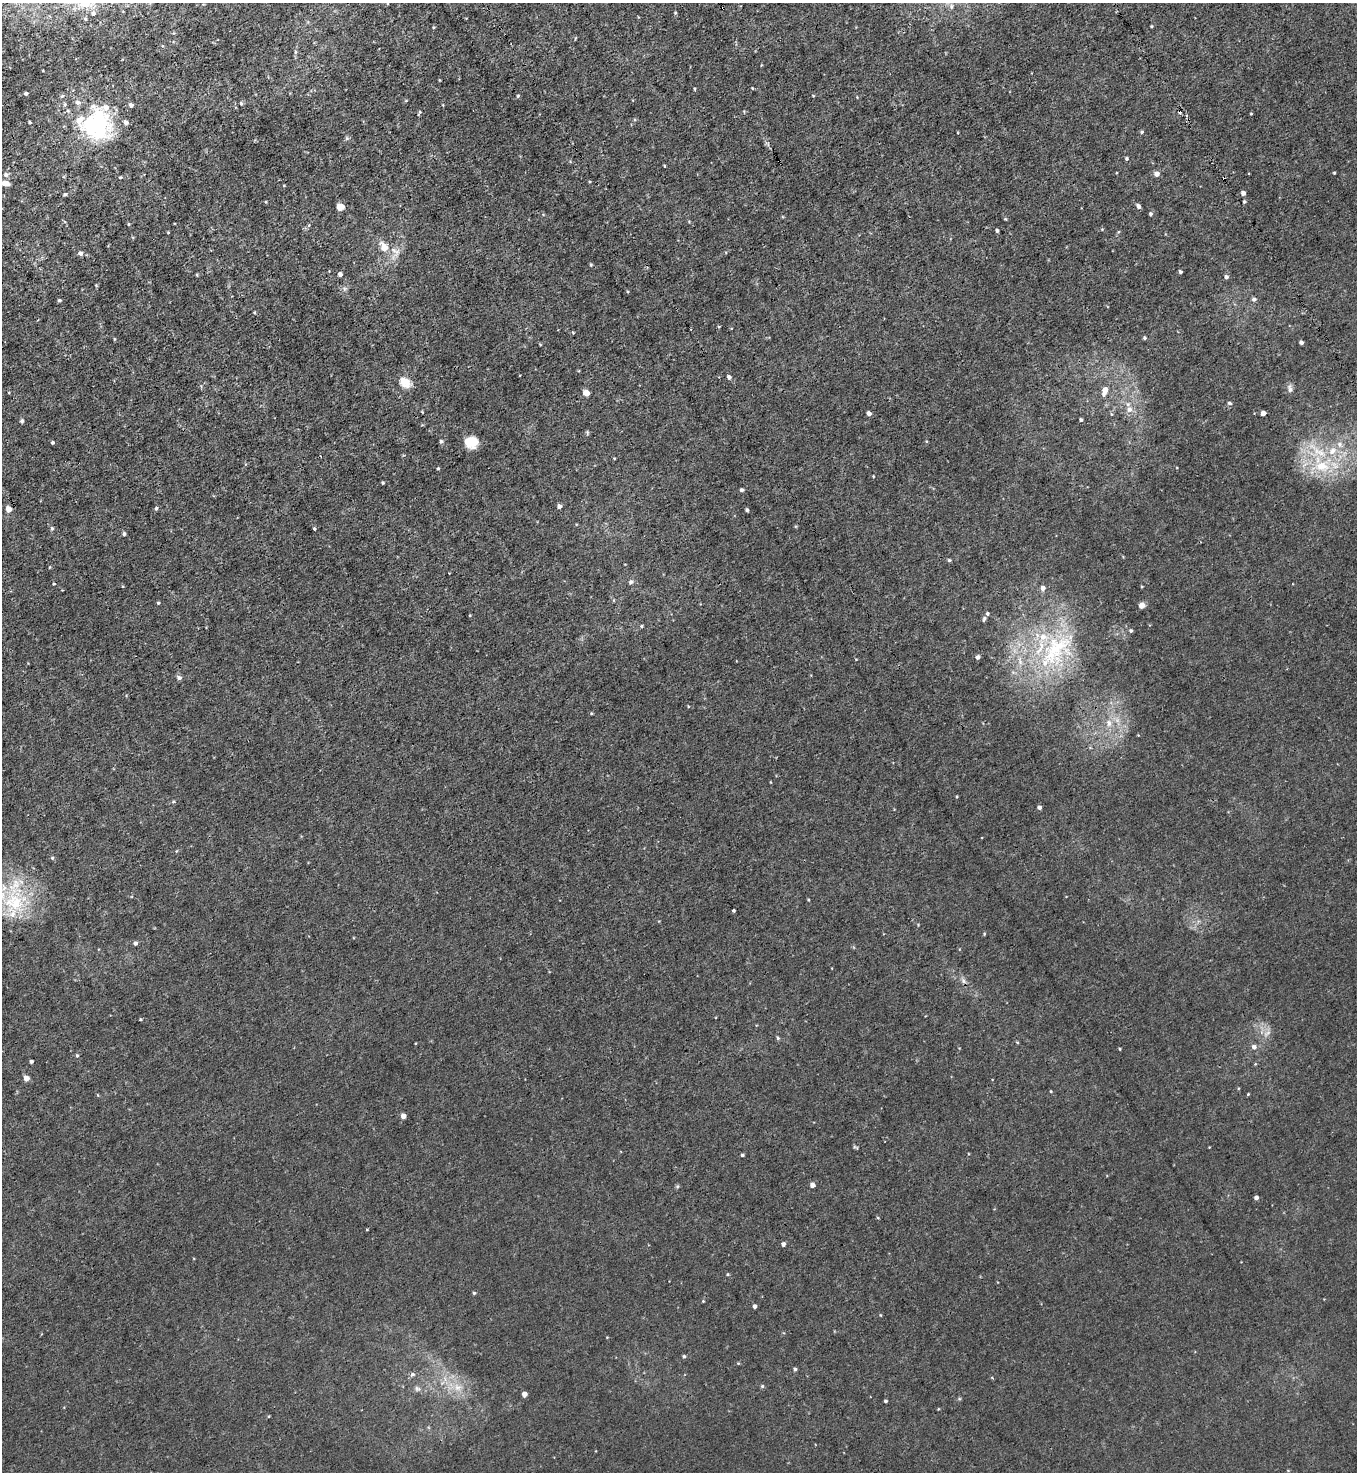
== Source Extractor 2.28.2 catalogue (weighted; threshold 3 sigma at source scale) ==
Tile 11 of 4 x 4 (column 3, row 3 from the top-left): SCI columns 3006-4360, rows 1471-2940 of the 5870 x 5879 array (HDU 1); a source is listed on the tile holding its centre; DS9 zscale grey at full resolution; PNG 1359 x 1474 px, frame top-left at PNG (2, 3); no overlay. Shown black and unused: <1% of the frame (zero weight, under 3 of 4 exposures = <1% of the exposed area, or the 3 px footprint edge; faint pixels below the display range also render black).
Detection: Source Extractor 2.28.2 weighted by HDU 2 'WHT'; one run over the whole footprint, this tile lists its part. Background 0.00828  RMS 0.0024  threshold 0.0109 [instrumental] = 3 sigma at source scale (4.5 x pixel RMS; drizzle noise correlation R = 1.50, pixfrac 1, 0.05/0.05 arcsec/px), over >= 5 px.
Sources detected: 152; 2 inside a brighter object's white glare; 3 cosmic-ray / hot-pixel residue — not listed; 7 inside a brighter listed object's ellipse — not listed separately; the other 140 listed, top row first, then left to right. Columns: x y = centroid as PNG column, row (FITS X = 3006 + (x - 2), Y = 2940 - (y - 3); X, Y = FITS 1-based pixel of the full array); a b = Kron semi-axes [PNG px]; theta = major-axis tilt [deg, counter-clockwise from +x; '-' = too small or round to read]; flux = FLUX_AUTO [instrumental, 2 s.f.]
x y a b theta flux
85 4 16 10 -16 4
951 7 7 5 -89 0.59
675 13 4 3 - 0.25
1151 26 4 3 - 0.26
434 27 4 3 - 0.23
295 52 6 4 90 0.39
694 89 4 3 - 0.23
26 93 4 3 - 0.53
62 96 5 5 - 0.42
518 96 4 3 - 0.3
813 96 4 2 - 0.18
406 101 5 3 - 0.21
78 102 8 7 - 0.87
241 103 5 4 - 0.3
65 104 6 4 71 0.33
131 105 4 4 - 0.77
68 111 5 3 - 0.3
1251 114 4 2 - 0.2
1187 115 3 3 - 0.36
30 122 3 3 - 0.29
126 122 5 4 - 0.92
97 125 44 26 73 16
1142 132 5 4 - 0.34
347 138 6 4 72 0.38
1126 159 4 4 - 0.38
664 166 4 3 - 0.19
1334 173 3 3 - 0.25
1156 174 5 5 - 1.4
6 175 6 6 - 0.76
120 177 4 3 - 0.26
5 183 10 6 -9 1.5
1243 193 4 4 - 1.1
65 194 4 4 - 0.41
266 202 4 3 - 0.21
1244 202 4 3 - 0.38
1138 206 5 4 - 0.75
340 207 7 6 - 1.5
1150 214 5 4 - 0.47
1005 219 4 3 - 0.25
128 224 4 3 - 0.22
997 230 3 3 - 0.46
168 232 4 3 - 0.19
384 247 6 5 - 4.6
395 251 17 9 -47 1.9
80 253 5 5 - 0.76
591 265 4 3 - 0.28
1180 272 4 3 - 0.46
340 274 4 4 - 1.1
197 275 5 3 - 0.2
1226 277 4 4 - 0.66
1254 299 5 4 - 0.69
59 300 3 3 - 0.39
1144 338 4 4 - 0.37
1301 343 4 3 - 0.65
729 377 5 4 - 0.77
405 382 17 12 -36 2.9
1290 389 12 6 -78 0.88
1105 390 6 5 - 1.9
586 393 5 4 - 3.9
1229 403 5 4 - 0.43
1129 409 9 8 - 1.5
869 413 4 4 - 1
1263 413 4 4 - 1.2
1111 414 5 3 - 0.24
1081 420 4 3 - 0.35
22 421 4 4 - 0.46
441 441 4 4 - 0.47
471 442 13 11 9 3.8
52 443 4 4 - 0.39
1333 451 13 10 47 3.3
614 458 4 2 - 0.18
1322 466 25 17 -10 9.8
438 469 4 3 - 0.29
873 476 3 2 - 0.18
383 483 3 3 - 0.28
741 490 4 4 - 0.52
559 506 5 4 - 0.95
156 508 5 4 - 0.41
8 509 5 5 - 2.5
747 510 4 3 - 0.43
52 528 5 4 - 0.35
314 528 4 3 - 0.34
124 534 5 4 - 0.41
949 560 4 3 - 0.39
631 582 6 5 - 0.64
54 584 3 3 - 0.22
1142 586 4 3 - 0.18
1043 588 5 5 - 1.1
158 603 3 3 - 0.31
1142 605 7 6 - 1
987 614 5 4 - 0.46
984 619 7 4 67 0.44
641 626 5 4 - 0.32
1131 631 4 4 - 0.44
1055 649 58 29 42 29
977 657 6 5 - 0.58
179 678 6 6 - 0.69
591 713 4 3 - 0.21
1109 723 10 8 -68 1.6
173 802 5 3 - 0.25
1039 807 4 4 - 0.83
52 858 5 4 - 0.33
14 902 36 28 -71 17
733 910 3 3 - 0.42
984 934 4 3 - 0.23
135 943 5 4 - 0.56
963 981 8 5 -38 0.74
140 1019 3 3 - 0.28
1267 1033 12 5 39 1
778 1038 5 4 - 0.34
1017 1042 5 3 - 0.22
1254 1047 6 6 - 0.88
1120 1049 4 3 - 0.21
77 1055 5 4 - 0.33
31 1061 3 3 - 0.5
26 1078 4 4 - 2.3
1050 1091 4 3 - 0.21
1248 1094 4 3 - 0.2
403 1116 4 4 - 2.1
855 1147 8 3 -26 0.34
742 1155 4 3 - 0.4
812 1185 4 4 - 1.4
1256 1198 4 4 - 0.92
367 1230 4 2 - 0.19
783 1244 4 4 - 0.84
728 1274 4 4 - 0.24
474 1293 4 4 - 0.33
703 1301 3 3 - 0.2
754 1306 4 3 - 0.74
880 1315 4 3 - 0.2
684 1356 4 3 - 0.42
738 1363 4 3 - 0.22
795 1369 4 4 - 0.4
412 1374 6 6 - 0.62
992 1378 4 3 - 0.26
762 1386 5 5 - 0.36
457 1387 11 9 9 2.2
417 1389 9 6 -37 0.75
524 1394 4 4 - 1.6
885 1401 3 3 - 0.38
Isophote crosses this tile's border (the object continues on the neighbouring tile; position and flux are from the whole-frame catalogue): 2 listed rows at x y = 85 4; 14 902